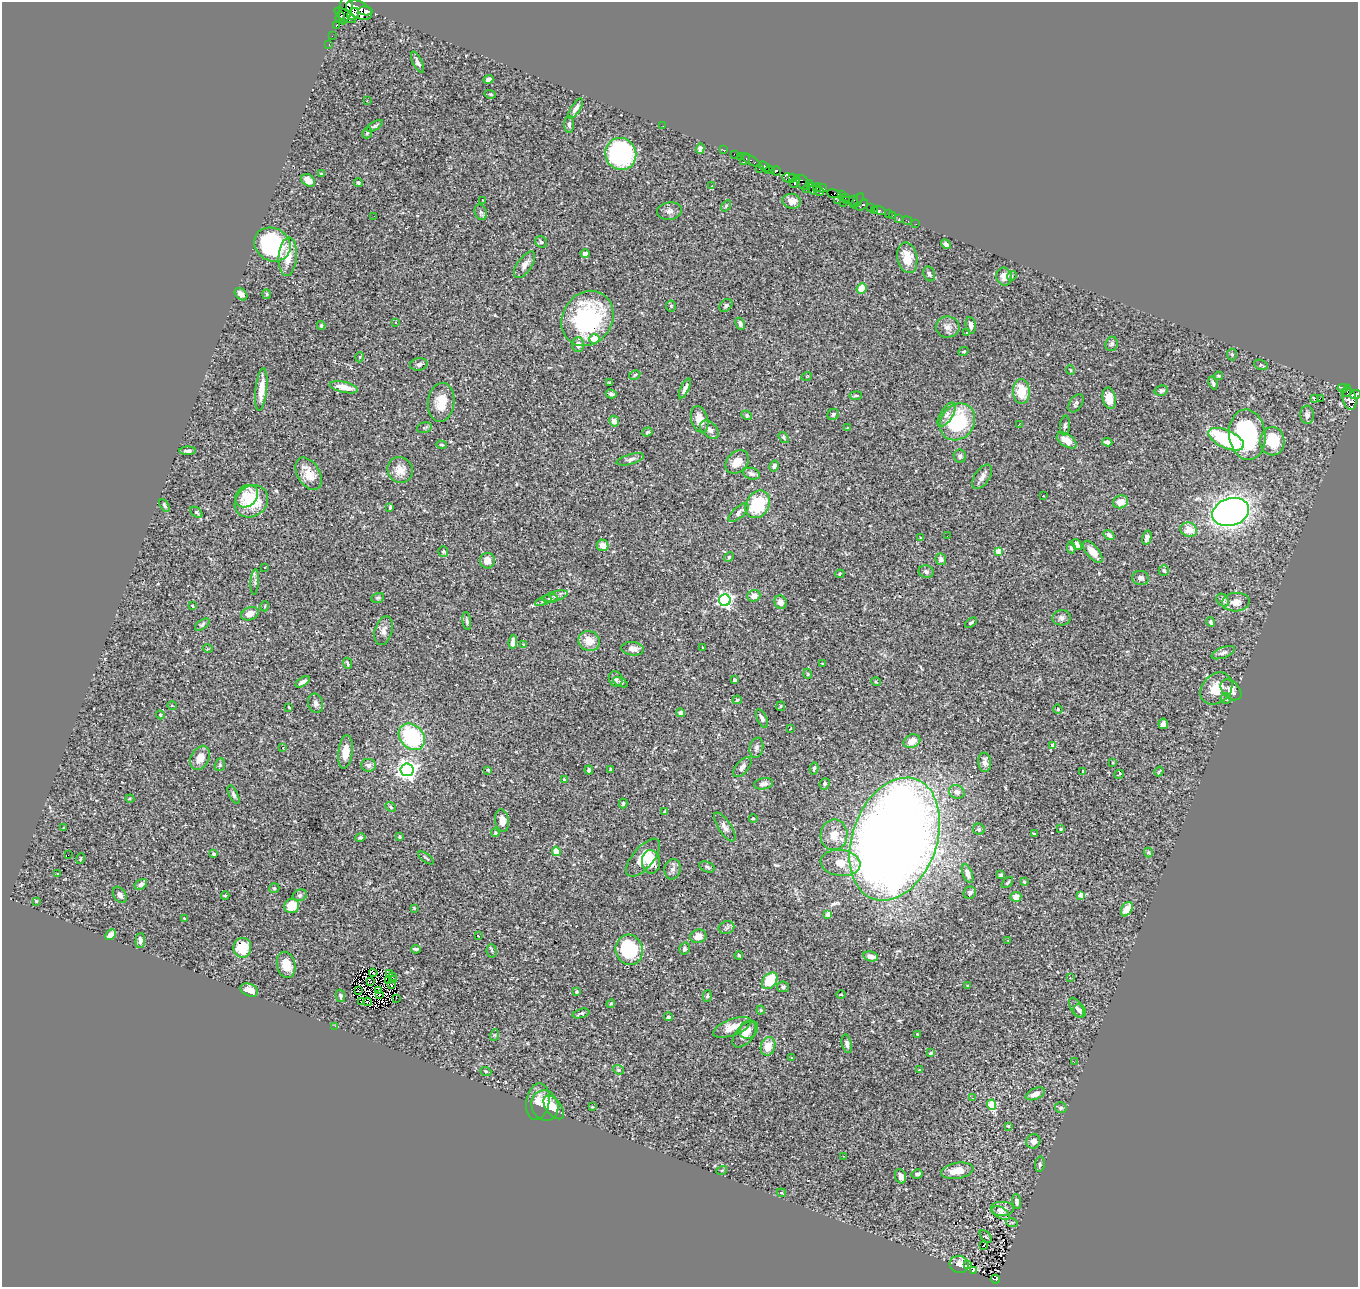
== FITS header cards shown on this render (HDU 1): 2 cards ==
NAXIS1  =                 1356
NAXIS2  =                 1285

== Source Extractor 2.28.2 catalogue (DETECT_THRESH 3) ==
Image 1356 x 1285 px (HDU 1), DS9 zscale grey, 1 PNG px = 1 image px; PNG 1360 x 1289 px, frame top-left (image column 1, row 1285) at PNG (2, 2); each listed source drawn as its Kron ellipse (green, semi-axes under 4 px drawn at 4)
Background 0.45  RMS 0.02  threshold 0.0603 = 3 sigma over >= 5 px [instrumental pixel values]
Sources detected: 380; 2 with non-positive FLUX_AUTO (blend fragments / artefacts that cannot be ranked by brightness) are neither listed nor drawn; the other 378 listed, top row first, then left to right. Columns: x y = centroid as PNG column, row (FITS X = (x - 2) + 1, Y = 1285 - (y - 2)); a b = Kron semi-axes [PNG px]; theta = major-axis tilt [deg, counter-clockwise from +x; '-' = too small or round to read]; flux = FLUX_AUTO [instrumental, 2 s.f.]
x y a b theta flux
346 6 18 6 80 2100
359 10 14 8 -27 4100
365 11 7 4 -10 1400
353 14 6 5 - 1300
345 15 12 5 -32 1600
340 17 6 4 74 570
336 25 3 3 - 21
332 36 2 2 - 3.6
329 45 3 2 - 7.2
418 62 12 4 -64 4.8
488 79 5 4 - 6.2
490 94 6 3 -17 1.4
367 101 3 2 - 1.2
576 109 12 4 57 6.9
569 124 8 4 -90 3.3
375 126 9 3 31 2.8
663 126 3 2 - 5.2
367 133 6 4 66 2.5
700 148 5 3 - 3.7
723 150 3 2 - 5.7
621 154 16 15 - 200
734 154 2 2 - 6
740 156 2 2 - 5.7
745 160 6 3 51 21
751 160 11 3 -30 54
764 167 6 3 -34 320
759 169 3 2 - 11
769 170 5 3 - 290
776 171 4 4 - 460
321 174 4 3 - 1.3
789 178 6 4 -8 200
793 178 4 3 - 110
308 180 7 5 -35 12
795 182 6 3 60 410
803 182 8 5 -64 310
358 183 4 4 - 2.8
810 183 4 3 - 91
712 186 3 2 - 0.69
817 188 4 3 - 110
821 188 5 3 - 280
807 189 4 3 - 230
812 189 6 4 -76 41
819 191 5 3 - 180
834 194 7 4 -10 350
841 195 4 2 - 8.3
845 197 3 3 - 13
483 200 3 2 - 1.1
838 200 3 3 - 120
847 200 3 2 - 15
853 200 6 3 40 37
792 201 9 7 -10 9.1
857 201 9 3 53 18
843 203 2 2 - 3.8
862 205 7 3 41 230
726 206 6 3 54 1.5
870 208 3 3 - 58
879 210 6 3 -20 31
669 211 12 8 9 6.4
874 211 3 2 - 9.5
481 212 8 6 -69 3.2
888 214 3 2 - 10
893 215 2 2 - 3.8
374 216 2 2 - 4.5
899 218 3 2 - 3.6
907 221 5 2 - 4.8
916 224 2 2 - 3.2
541 242 6 5 - 2.5
946 244 5 4 - 3.5
272 245 19 16 -32 180
585 254 4 4 - 5.1
288 257 19 9 86 25
907 258 15 10 -79 21
525 265 15 7 55 7.9
929 274 8 5 -69 3.5
1012 276 5 4 - 2
1004 277 9 7 -78 11
861 288 5 5 - 20
241 294 7 5 -44 6.6
267 294 5 4 - 1.7
726 305 7 5 48 2.6
671 306 5 5 - 2
587 318 29 24 56 160
396 323 4 3 - 2.3
740 324 6 4 -65 3.9
971 325 8 5 -80 4.8
321 326 4 3 - 1.8
948 327 12 10 -1 8.4
966 333 3 3 - 4.5
594 339 5 4 - 17
1112 344 7 6 - 3.8
578 345 7 6 - 8.4
964 351 5 3 - 1.7
1232 354 6 5 - 1.9
360 357 5 3 - 1.1
419 364 9 6 8 5.1
1261 365 7 5 -23 1.9
1070 370 5 3 - 1.2
635 375 6 4 29 2
807 376 5 3 - 1.1
1218 376 4 3 - 1.6
609 382 4 3 - 1.3
1213 383 6 4 -67 3.1
344 387 14 5 -13 18
685 388 11 4 65 5.7
1342 388 5 3 - 100
261 389 21 5 84 18
1161 390 6 5 - 3.1
1021 391 12 8 -88 32
1347 391 6 4 79 120
611 394 5 4 - 4.3
1355 395 5 4 - 380
856 396 6 3 8 1.4
1109 398 11 6 -79 14
1314 398 3 3 - 53
1320 398 2 2 - 1800
1349 399 11 7 -75 520
441 402 19 13 82 24
1076 403 10 6 56 3.5
833 414 6 5 - 3.2
747 415 5 4 - 2.2
946 415 13 6 59 6.7
1307 415 9 7 -87 6.3
700 419 13 8 -75 18
614 421 5 5 - 7.3
957 422 19 16 53 95
1019 424 3 2 - 0.97
1065 426 10 5 82 3.3
424 428 7 5 17 2.2
848 428 3 2 - 1.1
709 430 11 7 -41 6.7
647 432 5 4 - 2.1
1247 435 25 18 -83 150
784 437 6 4 -54 2
1226 439 19 9 -25 120
1067 440 11 6 -34 15
1272 441 14 12 -88 40
1107 442 5 4 - 5.6
441 445 5 4 - 1.9
188 451 8 3 3 3.5
960 456 6 6 - 3.5
630 459 14 5 15 5
737 462 13 10 45 16
774 466 6 4 59 3.6
400 470 13 12 - 14
309 474 17 11 -59 22
751 474 8 5 -16 5.8
982 477 14 7 57 6.4
247 496 12 10 44 22
1043 496 2 2 - 0.88
251 501 18 15 38 55
1121 502 8 6 17 15
758 504 14 11 57 69
164 505 7 4 -60 2.3
390 507 4 3 - 1.9
196 512 7 4 -38 3.9
739 512 12 5 41 4.6
1231 512 19 13 18 780
1189 530 8 7 - 19
1109 535 6 4 -34 4
947 536 2 2 - 0.81
921 538 3 3 - 1.3
1147 538 7 4 75 5.8
1077 544 6 4 -53 4.6
603 545 6 5 - 13
1071 548 6 4 -81 2.7
443 551 5 5 - 1.8
999 551 4 4 - 27
1093 552 13 6 -50 13
729 557 5 4 - 1.7
941 559 6 5 - 4.8
487 561 8 7 - 11
265 567 3 2 - 1.3
1164 570 5 5 - 3.5
926 572 7 6 - 3.7
840 574 5 4 - 1.8
1141 578 8 7 - 4.8
255 582 13 3 86 3.4
556 596 13 5 15 4.8
754 596 6 5 - 11
378 598 6 5 - 2.2
550 598 8 4 5 2.2
725 600 6 6 - 360
1223 600 7 5 -46 5.8
543 601 9 4 24 3.2
781 602 7 6 - 6.7
1236 602 14 9 4 11
193 606 3 2 - 1.1
265 606 5 3 - 1.2
250 614 9 6 21 12
1061 618 9 7 6 4.9
467 621 9 3 -81 2.9
1211 622 5 4 - 2.8
971 623 7 3 33 2
202 625 8 4 35 2.4
384 631 15 8 74 7.6
589 641 11 10 - 19
513 642 7 4 84 7.2
523 644 3 2 - 1.1
702 647 3 3 - 19
208 649 5 3 - 1.1
633 649 11 6 -6 11
1223 653 12 5 20 4.1
347 663 6 2 -64 1.9
823 664 4 2 - 1.1
808 674 5 3 - 1
616 679 8 7 - 4.2
735 680 3 3 - 2.5
303 682 8 3 33 5.5
621 682 8 4 -25 2.2
876 682 5 3 - 1.1
1216 689 18 14 44 28
1231 690 12 8 -45 10
1226 698 5 5 - 3.9
737 700 4 4 - 2.3
316 703 10 7 -77 5.2
172 706 5 3 - 1.2
781 706 5 4 - 1.5
289 707 3 2 - 1
1058 709 5 4 - 1.4
681 713 4 4 - 3.1
160 715 4 4 - 1.5
762 718 10 5 -65 5
1163 724 5 4 - 4.6
791 728 3 2 - 0.82
412 737 15 11 -47 120
912 741 8 6 24 15
1053 745 4 3 - 7.9
283 748 4 3 - 1.8
756 748 10 6 79 4.9
345 752 17 7 84 16
200 758 13 9 63 13
985 762 10 6 -85 7.2
1113 762 4 3 - 1.1
220 765 6 5 - 2.2
368 765 7 6 - 6
742 767 12 6 50 5.1
814 768 6 4 77 2.9
611 769 3 2 - 1.3
407 770 6 6 - 740
488 770 3 3 - 2.2
589 770 4 4 - 4
1083 771 3 3 - 1
1159 772 5 3 - 1.3
1119 774 5 2 - 1.5
564 779 3 3 - 2.4
764 784 9 5 9 5
825 784 6 5 - 3.2
957 792 8 6 -17 6.5
234 795 10 4 -63 3.3
130 799 4 4 - 1.4
623 803 5 4 - 1.6
391 807 5 3 - 1.8
665 811 4 3 - 2
753 819 4 3 - 1.6
502 821 11 7 -82 11
64 827 4 2 - 0.9
725 827 17 6 -57 6.3
979 829 6 5 - 3.1
1061 829 3 2 - 1.5
495 833 4 4 - 2
1034 834 3 3 - 3.8
834 835 15 13 88 20
360 837 5 4 - 2
399 837 3 2 - 1.1
895 839 64 42 70 2500
556 851 4 4 - 23
1148 852 5 4 - 1.8
214 854 3 3 - 2.9
68 855 2 2 - 22
426 858 9 3 -36 2
643 858 23 10 50 22
80 859 5 2 - 1
651 862 12 9 -86 20
841 863 20 13 -7 26
707 867 8 5 -24 3
673 869 10 8 81 6.2
58 874 3 2 - 0.89
967 874 10 5 -69 7.6
1001 875 4 3 - 2.6
1024 882 4 4 - 1.5
1007 883 7 3 45 1.6
141 884 7 4 31 4.5
274 888 5 5 - 2
970 893 6 6 - 4
120 895 9 6 -57 5
300 895 7 5 16 2.7
1081 895 4 4 - 19
225 896 4 4 - 1.7
1016 897 5 5 - 10
36 901 4 4 - 1.6
292 906 7 7 - 24
414 908 3 3 - 1.1
1127 909 8 5 60 19
828 914 4 4 - 24
184 918 3 2 - 0.86
726 928 8 6 19 3.4
111 935 6 4 48 7.3
478 936 3 2 - 1.1
698 936 8 6 16 11
140 940 7 4 88 4.2
1008 940 3 2 - 0.83
242 948 10 9 - 38
416 949 5 3 - 3.4
684 949 6 5 - 3.4
629 950 15 13 -74 98
492 951 7 5 -83 2.1
739 955 4 3 - 1.5
871 956 7 5 -13 8.1
286 965 13 9 -77 22
373 973 4 2 - 1.5
389 974 2 2 - 1.5
392 976 3 2 - 0.41
1070 978 4 3 - 1.4
393 979 3 2 - 0.099
389 980 3 2 - 2.2
371 981 3 2 - 0.96
770 981 9 6 51 49
391 985 3 2 - 1.6
968 986 4 3 - 1.8
783 987 6 5 - 2.9
249 990 9 6 -25 9.7
378 990 4 2 - 1.7
358 991 2 2 - 1.6
577 992 4 3 - 2.4
379 995 3 2 - 0.077
841 995 5 3 - 1.1
340 996 6 4 -78 2.4
707 996 6 3 76 1.9
396 998 2 2 - 4.4
361 1002 2 2 - 1.7
367 1002 4 2 - 0.15
611 1004 4 4 - 1.5
1076 1008 11 5 -59 4.5
761 1010 4 4 - 1.4
1080 1011 7 6 - 4.3
581 1013 8 4 15 3.2
669 1017 4 4 - 1.9
335 1026 2 2 - 22
732 1027 20 8 21 18
748 1030 9 8 - 7
745 1034 16 8 47 12
495 1035 6 4 71 1.8
917 1035 4 2 - 1.2
847 1044 9 5 -76 3.8
768 1046 9 7 73 19
931 1053 4 3 - 2.3
791 1058 3 2 - 1.1
1074 1062 3 2 - 1.7
618 1070 6 4 -22 1.8
919 1070 3 3 - 0.79
486 1071 6 3 -20 1.6
1035 1094 10 5 24 8.2
972 1098 4 4 - 1.2
538 1102 18 11 79 14
545 1105 15 13 -68 19
992 1105 5 4 - 53
554 1107 13 7 -53 12
592 1107 4 3 - 1.3
1061 1108 6 5 - 3
1008 1126 4 4 - 1.6
1033 1141 7 7 - 7.2
843 1156 2 2 - 0.96
1040 1164 8 5 81 2.8
722 1170 5 3 - 1
957 1171 16 8 10 18
917 1174 5 4 - 3.2
901 1176 7 5 -69 5.6
781 1193 5 4 - 1.3
1017 1202 7 4 -87 4.8
1003 1209 12 7 0 8.7
1001 1213 10 5 -31 4.4
1012 1223 6 3 -18 2
986 1236 7 4 -49 2
983 1245 3 2 - 0.82
959 1264 9 8 - 13
967 1265 4 2 - 0.88
973 1270 3 2 - 1
995 1279 5 4 - 33
At the frame edge (FLAGS 8, measured only in part): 2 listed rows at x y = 346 6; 1355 395
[2 non-positive-flux detections neither listed nor drawn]